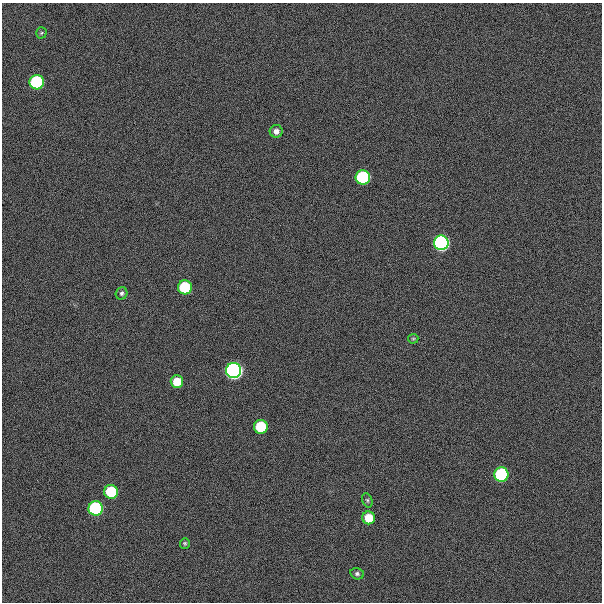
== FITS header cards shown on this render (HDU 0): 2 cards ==
NAXIS1  =                  600
NAXIS2  =                  600

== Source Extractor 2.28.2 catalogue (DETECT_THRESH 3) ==
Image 600 x 600 px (HDU 0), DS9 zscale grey, 1 PNG px = 1 image px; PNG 604 x 604 px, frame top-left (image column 1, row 600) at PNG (2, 3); each listed source drawn as its Kron ellipse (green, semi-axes under 4 px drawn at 4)
Background 300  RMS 19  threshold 57.8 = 3 sigma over >= 5 px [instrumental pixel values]
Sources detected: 18; all 18 listed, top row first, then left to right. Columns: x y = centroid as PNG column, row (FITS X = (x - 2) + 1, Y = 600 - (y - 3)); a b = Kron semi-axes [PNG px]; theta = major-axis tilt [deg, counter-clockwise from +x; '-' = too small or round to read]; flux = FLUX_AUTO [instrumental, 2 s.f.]
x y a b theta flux
41 33 5 5 - 1.8e+03
37 82 7 7 - 2.2e+05
276 131 6 6 - 6.8e+03
363 177 7 7 - 2.2e+05
441 243 7 7 - 6.5e+05
185 287 7 7 - 9.3e+04
122 293 6 5 - 3.1e+03
413 339 5 4 - 1.6e+03
234 370 7 7 - 1.1e+06
177 382 6 6 - 3.1e+04
261 427 7 7 - 7.8e+04
501 475 7 7 - 2.2e+05
111 492 7 7 - 1.0e+05
367 500 7 5 -72 2.2e+03
96 508 7 7 - 2.3e+05
369 518 6 6 - 3.2e+04
185 543 5 5 - 2.1e+03
357 574 7 5 -16 3.0e+03